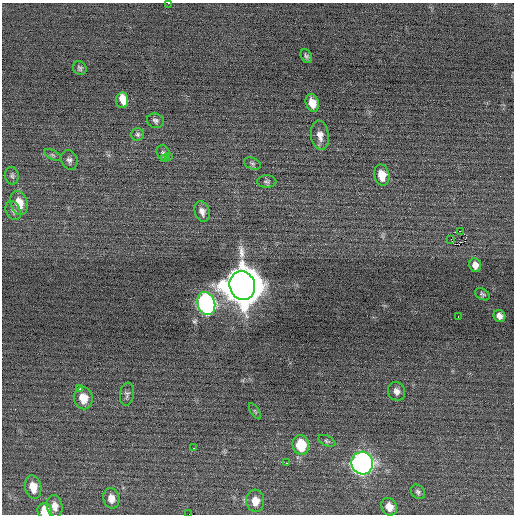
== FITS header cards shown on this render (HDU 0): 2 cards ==
NAXIS1  =                  512 / Axis length
NAXIS2  =                  512 / Axis length

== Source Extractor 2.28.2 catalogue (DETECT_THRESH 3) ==
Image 512 x 512 px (HDU 0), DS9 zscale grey, 1 PNG px = 1 image px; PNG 516 x 516 px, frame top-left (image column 1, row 512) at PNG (2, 3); each listed source drawn as its Kron ellipse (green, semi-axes under 4 px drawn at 4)
Background 0.00241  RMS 0.67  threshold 2.02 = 3 sigma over >= 5 px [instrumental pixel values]
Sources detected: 46; all 46 listed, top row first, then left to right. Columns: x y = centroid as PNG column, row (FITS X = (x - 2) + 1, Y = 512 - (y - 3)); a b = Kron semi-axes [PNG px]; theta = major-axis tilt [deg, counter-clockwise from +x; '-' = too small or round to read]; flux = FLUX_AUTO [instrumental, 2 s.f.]
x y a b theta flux
168 3 2 2 - 460
306 56 7 5 -60 100
80 68 7 6 - 110
122 100 7 6 - 1100
312 103 9 6 -72 510
155 121 9 7 -18 140
138 134 6 6 - 99
320 135 15 9 -81 370
163 153 8 6 -60 130
53 155 9 4 -27 90
168 157 2 2 - 250
165 159 3 2 - 280
69 160 10 8 -67 180
252 164 9 5 -23 100
382 175 10 7 -77 730
12 176 9 6 -78 120
267 182 9 6 -1 110
19 203 12 8 -75 760
13 211 10 7 -64 160
202 211 10 7 -73 260
460 231 2 2 - 1400
451 239 2 2 - 220
475 265 7 6 - 290
242 285 15 12 -74 170000
482 294 8 5 -30 87
206 304 12 9 -75 15000
499 316 6 5 - 240
458 317 2 2 - 35
80 389 3 3 - 610
396 391 10 8 -65 240
127 394 11 7 80 140
83 398 11 9 -78 590
255 411 9 3 -56 67
327 441 9 5 -25 93
301 445 10 8 -77 1800
194 448 3 2 - 160
287 463 3 2 - 28
362 463 11 10 - 23000
33 487 12 8 -79 680
418 492 8 6 -44 120
111 498 10 8 -78 400
255 501 11 9 -84 560
55 506 11 8 -79 360
389 507 9 7 -61 440
45 511 8 7 - 890
189 514 2 2 - 140
At the frame edge (FLAGS 8, measured only in part): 3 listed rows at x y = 168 3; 45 511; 189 514